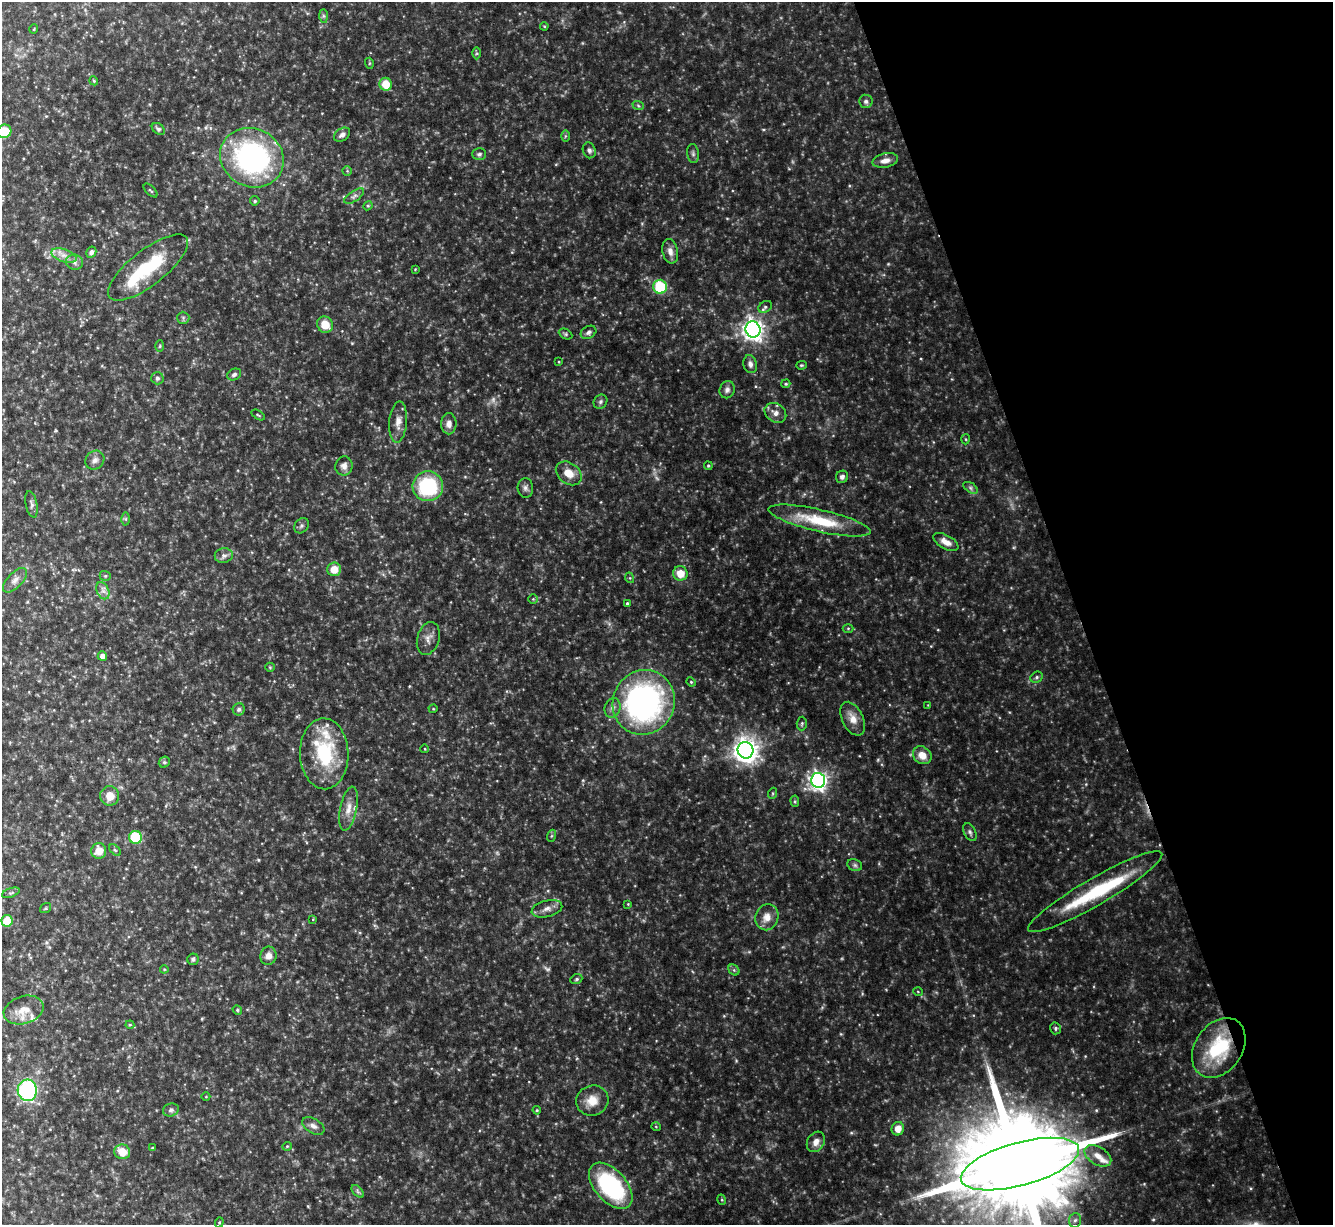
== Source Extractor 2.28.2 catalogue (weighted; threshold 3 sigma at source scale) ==
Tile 12 of 4 x 4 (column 4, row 3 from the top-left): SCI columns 3994-5324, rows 1366-2588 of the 5324 x 5304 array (HDU 1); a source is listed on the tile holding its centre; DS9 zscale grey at full resolution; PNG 1335 x 1227 px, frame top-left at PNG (2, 2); each listed source drawn as its Kron ellipse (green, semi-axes under 4 px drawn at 4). Shown black and unused: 19% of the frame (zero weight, under 5 of 10 exposures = <1% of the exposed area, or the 3 px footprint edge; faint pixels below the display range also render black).
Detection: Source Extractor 2.28.2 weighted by HDU 2 'WHT'; one run over the whole footprint, this tile lists its part. Background 0.0762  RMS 0.005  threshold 0.0205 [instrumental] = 3 sigma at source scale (4.09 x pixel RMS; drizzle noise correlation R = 1.36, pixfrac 0.8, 0.05/0.05 arcsec/px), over >= 5 px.
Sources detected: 150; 5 too faint to see at this stretch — neither listed nor drawn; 6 inside a brighter listed object's ellipse — not listed separately; the other 139 listed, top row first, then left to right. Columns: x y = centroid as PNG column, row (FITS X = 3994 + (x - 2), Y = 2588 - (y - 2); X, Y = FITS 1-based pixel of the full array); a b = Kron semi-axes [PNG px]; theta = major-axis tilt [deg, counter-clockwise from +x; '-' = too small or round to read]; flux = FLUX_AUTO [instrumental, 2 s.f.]
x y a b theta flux
323 16 7 4 -89 0.81
544 26 4 3 - 0.45
34 29 5 3 - 0.34
477 53 6 4 -90 0.62
369 63 5 3 - 0.48
94 81 4 3 - 0.45
386 84 6 6 - 8.6
866 101 7 6 - 1.2
638 105 6 3 -21 0.69
158 129 7 5 -38 0.95
4 131 7 6 - 12
342 135 9 6 35 1.9
565 136 6 4 89 0.63
589 150 8 6 -70 1.5
693 153 9 6 -83 1.2
479 154 7 6 - 1.2
252 158 32 29 -27 90
885 160 13 7 12 3.4
347 171 4 4 - 0.51
150 190 9 3 -44 0.56
354 196 11 5 34 1.5
255 201 4 4 - 0.73
368 206 5 4 - 0.55
670 251 12 7 -78 2.9
91 252 6 4 60 1.4
64 256 13 6 -19 3.2
74 262 8 7 - 1.9
148 267 48 17 38 26
415 269 3 3 - 0.36
660 287 7 6 - 23
765 307 7 5 31 1
183 318 6 6 - 0.92
325 325 8 8 - 7.1
753 329 8 7 - 270
588 332 8 6 30 1.4
566 334 7 5 -27 0.81
160 346 6 4 88 0.57
559 362 4 2 - 0.39
750 364 9 6 -76 1.9
801 365 5 4 - 0.57
234 374 7 5 27 1.2
157 378 6 6 - 1.1
786 384 5 4 - 0.58
727 390 9 7 69 1.8
600 402 7 6 - 1.1
775 413 12 9 -36 2.9
258 415 7 3 -32 0.53
398 422 20 9 86 4.1
449 424 10 7 -89 3.2
966 439 5 3 - 0.47
95 460 10 9 - 2.2
344 466 9 8 - 2.2
708 466 4 3 - 0.59
569 473 14 10 -38 5.9
842 477 6 6 - 1.4
428 486 15 15 - 35
525 488 10 8 -87 1.7
971 488 8 5 -33 1.1
32 504 13 6 -78 1.4
126 519 6 4 -89 0.73
819 521 52 11 -13 23
301 526 8 6 52 1
946 542 14 7 -29 3.7
224 555 9 7 10 1.8
334 569 7 7 - 6.1
680 573 7 7 - 6.9
105 576 6 4 -20 0.7
630 578 5 3 - 0.45
15 580 15 7 46 2.8
103 591 9 6 -64 1.9
533 599 4 4 - 0.5
627 603 4 3 - 0.63
848 628 5 3 - 0.55
428 638 17 11 73 3.6
102 656 5 4 - 2.6
270 667 5 4 - 0.56
1037 677 6 5 - 0.94
691 682 5 4 - 0.53
644 702 33 30 65 120
928 705 4 4 - 0.34
613 708 10 8 75 2.1
239 709 6 6 - 1.1
433 709 4 4 - 0.45
853 719 18 10 -64 5.3
802 723 7 5 87 0.78
425 749 4 3 - 0.34
745 750 8 8 - 400
324 754 35 24 -88 31
922 755 10 8 -40 5.2
164 762 6 5 - 0.69
818 780 7 7 - 200
773 793 5 3 - 0.53
110 796 9 9 - 5.3
795 801 6 4 -84 0.59
348 809 22 8 78 5
970 832 9 6 -65 1.3
551 836 6 4 71 0.59
135 837 6 6 - 21
115 850 7 4 -44 0.7
99 851 8 7 - 6.2
855 865 7 5 -22 1
1095 892 77 13 30 34
11 893 9 4 18 0.88
628 904 4 4 - 0.4
46 908 6 4 36 0.65
547 909 15 8 14 3
767 917 13 11 71 4.6
313 919 4 3 - 0.37
7 921 5 5 - 11
268 956 9 8 - 3
193 959 6 5 - 0.98
164 969 4 4 - 0.44
734 970 6 5 - 0.87
576 979 6 4 22 0.73
918 992 5 3 - 0.39
24 1010 20 13 17 6.3
237 1010 5 4 - 0.59
130 1025 4 4 - 0.5
1055 1028 6 5 - 0.79
1219 1048 32 23 55 30
27 1090 10 9 - 55
206 1097 4 3 - 0.33
592 1101 16 15 - 7
171 1110 8 6 17 1.3
537 1110 4 3 - 0.51
313 1126 12 7 -30 2.2
656 1127 5 3 - 0.37
898 1129 7 6 - 4
816 1142 11 8 60 3.2
287 1146 5 4 - 0.5
152 1148 4 4 - 0.45
122 1152 8 7 - 8
1098 1156 15 9 -31 4.1
1020 1164 61 21 15 18000
611 1186 27 15 -48 53
358 1191 8 4 -46 0.91
722 1200 5 3 - 0.53
1075 1220 7 6 - 1.3
219 1222 5 4 - 0.5
Overlapping masked pixels (flux is a lower limit): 1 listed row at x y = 1219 1048
Isophote crosses this tile's border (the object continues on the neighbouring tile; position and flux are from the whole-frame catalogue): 2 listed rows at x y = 4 131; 1020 1164